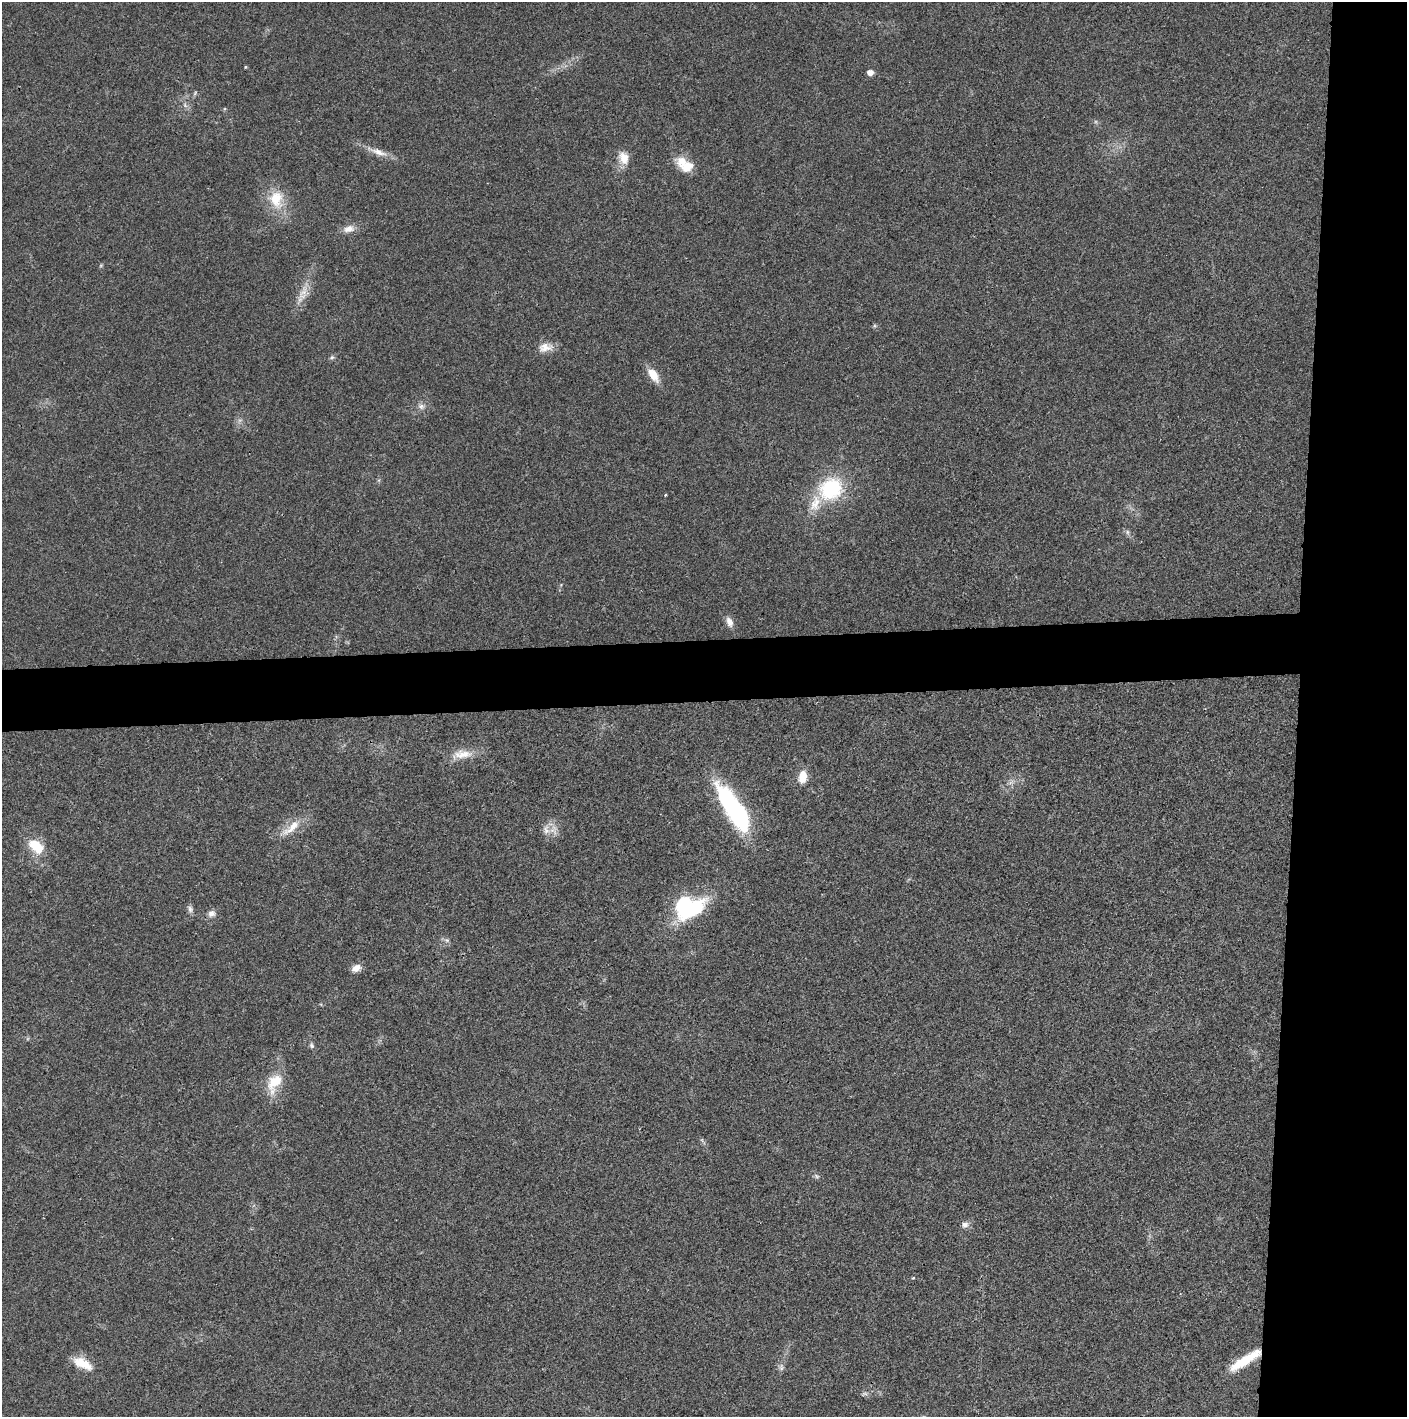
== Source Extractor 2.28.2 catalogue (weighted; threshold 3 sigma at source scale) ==
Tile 6 of 3 x 3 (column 3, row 2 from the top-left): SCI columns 2815-4219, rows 1415-2829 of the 4221 x 4243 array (HDU 1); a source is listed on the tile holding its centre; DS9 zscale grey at full resolution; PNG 1409 x 1419 px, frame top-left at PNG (2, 2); no overlay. Shown black and unused: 12% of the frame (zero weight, under 3 of 4 exposures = <1% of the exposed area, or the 3 px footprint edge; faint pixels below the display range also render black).
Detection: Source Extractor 2.28.2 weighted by HDU 2 'WHT'; one run over the whole footprint, this tile lists its part. Background 0.0189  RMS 0.005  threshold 0.0225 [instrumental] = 3 sigma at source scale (4.5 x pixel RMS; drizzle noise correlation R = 1.50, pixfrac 1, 0.05/0.05 arcsec/px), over >= 5 px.
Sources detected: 44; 1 too faint to see at this stretch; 1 inside a brighter object's white glare — not listed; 2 inside a brighter listed object's ellipse — not listed separately; the other 40 listed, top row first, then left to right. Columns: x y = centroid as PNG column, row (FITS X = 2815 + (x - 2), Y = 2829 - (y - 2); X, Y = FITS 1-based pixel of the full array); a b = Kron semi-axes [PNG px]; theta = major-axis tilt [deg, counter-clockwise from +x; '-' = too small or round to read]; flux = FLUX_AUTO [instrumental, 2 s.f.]
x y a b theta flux
245 67 4 3 - 0.51
870 73 5 5 - 3.8
195 93 7 4 47 0.82
185 105 8 5 -46 1.5
379 152 28 8 -19 6.2
624 158 17 12 -71 6.8
687 166 18 13 12 8.2
276 199 27 20 -81 15
349 229 16 9 12 4.4
101 265 6 4 19 0.59
303 293 26 11 72 7.4
874 326 6 4 72 0.7
545 347 20 12 10 5.6
332 357 7 5 10 1
653 375 17 9 -56 7.9
421 406 10 7 -27 2.2
831 489 25 21 33 40
665 495 4 3 - 0.45
1127 532 8 5 -74 1.3
729 622 14 8 -69 3.4
462 754 31 12 8 8.5
802 777 14 9 79 7.8
734 810 52 16 -57 82
291 828 33 10 40 9.3
546 829 16 9 -81 4.3
36 846 17 11 -43 15
190 909 10 6 -79 1.8
690 910 46 17 31 36
211 914 10 8 22 2.9
447 940 8 6 -20 1.4
356 968 12 8 22 3.8
312 1045 7 6 - 1.2
274 1083 29 16 63 14
817 1176 9 6 -41 1.2
965 1225 9 7 14 2.4
913 1278 4 4 - 0.44
1245 1360 39 9 32 17
83 1363 25 11 -27 11
781 1367 11 6 80 1.9
864 1394 9 5 12 1.2
Overlapping masked pixels (flux is a lower limit): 1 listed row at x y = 1245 1360